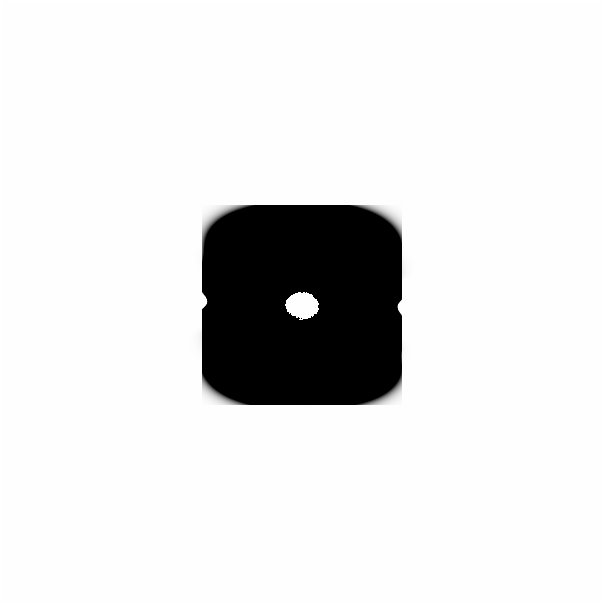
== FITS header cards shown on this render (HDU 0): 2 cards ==
NAXIS1  =                  601
NAXIS2  =                  601

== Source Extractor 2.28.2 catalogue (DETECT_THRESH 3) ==
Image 601 x 601 px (HDU 0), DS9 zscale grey, 1 PNG px = 1 image px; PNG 605 x 605 px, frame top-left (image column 1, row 601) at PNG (0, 0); no overlay
Background -1.21e-40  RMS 4.5e-32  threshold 1.34e-31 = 3 sigma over >= 5 px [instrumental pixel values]
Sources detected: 20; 17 with non-positive FLUX_AUTO (blend fragments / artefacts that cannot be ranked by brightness) are not listed; the other 3 listed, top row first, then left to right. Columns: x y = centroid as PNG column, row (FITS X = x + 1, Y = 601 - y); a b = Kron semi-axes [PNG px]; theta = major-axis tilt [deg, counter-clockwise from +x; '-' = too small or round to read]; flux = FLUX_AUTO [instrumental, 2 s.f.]
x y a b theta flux
201 299 6 3 87 3.1e-13
300 303 22 17 -5 5.9e+01
195 589 51 27 0 6.1e-14
At the frame edge (FLAGS 8, measured only in part): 1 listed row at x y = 195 589
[17 non-positive-flux detections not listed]